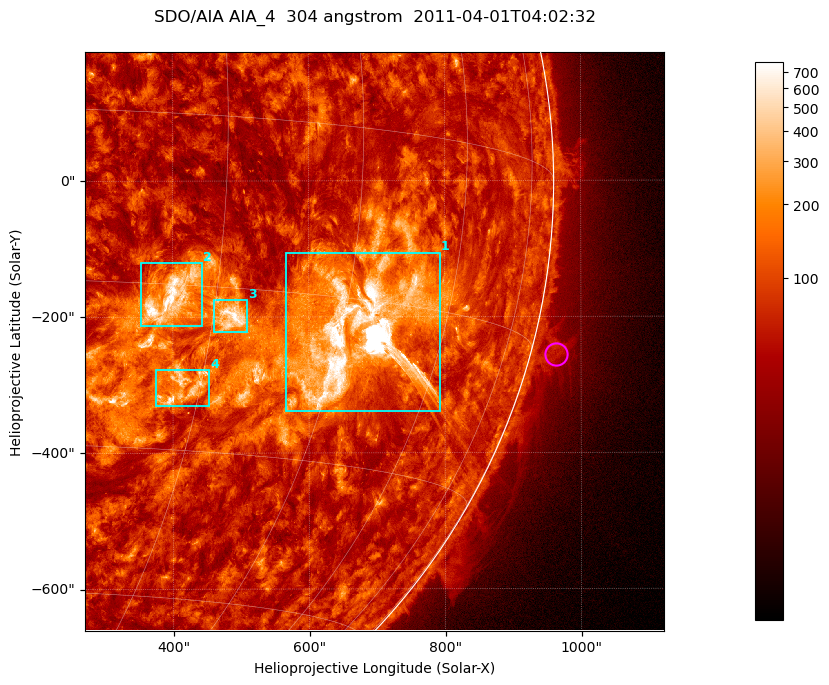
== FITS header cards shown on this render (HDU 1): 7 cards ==
TELESCOP= 'SDO/AIA '           / For AIA: SDO/AIA
INSTRUME= 'AIA_4   '           / For AIA: AIA_ATA1, AIA_ATA2, AIA_ATA3 or AIA_AT
WAVELNTH=                  304 / [angstrom] Wavelength
WAVEUNIT= 'angstrom'           / Wavelength unit: angstrom
DATE-OBS= '2011-04-01T04:02:32.123' / [ISO] Date when observation started; ISO 8
CTYPE1  = 'HPLN-TAN'           / CTYPE1; Typically HPLN
CTYPE2  = 'HPLT-TAN'           / CTYPE2; Typically HPLT

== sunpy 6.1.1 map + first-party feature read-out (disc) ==
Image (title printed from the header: SDO/AIA AIA_4  304 angstrom  2011-04-01T04:02:32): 1418 x 1418 px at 0.6 arcsec/px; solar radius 960 arcsec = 1600 px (partial field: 18% of the solar disc is inside the frame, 73% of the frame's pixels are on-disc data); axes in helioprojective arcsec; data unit not stated in the header (colour bar unlabelled)
Orientation: roll -0.132 deg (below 1 deg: not rotated)
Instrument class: DISC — disc imager (sunpy class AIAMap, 304 A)
Bright regions (active regions / flare kernels): reference = the on-disc median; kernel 11 px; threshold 5 sigma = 174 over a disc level ~72.4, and >= 1.15x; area >= 2010 px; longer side >= 17 px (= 10 arcsec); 4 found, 4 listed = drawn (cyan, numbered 1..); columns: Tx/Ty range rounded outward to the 2 arcsec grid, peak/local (2 s.f.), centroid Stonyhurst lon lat
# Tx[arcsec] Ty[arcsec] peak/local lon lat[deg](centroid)
1 566..792 -340..-106 218 +48 -18
2 352..444 -214..-120 13 +26 -16
3 460..510 -224..-174 11 +32 -18
4 374..454 -332..-278 8.6 +28 -25
Off-limb structures (1.02-1.3 R_sun): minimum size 400 px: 5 found; the strongest spans PA ~250..260 deg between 1.02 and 1.08 R_sun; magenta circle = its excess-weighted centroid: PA ~255 deg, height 1.04 R_sun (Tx ~964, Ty ~-256 arcsec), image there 2.4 x the reference